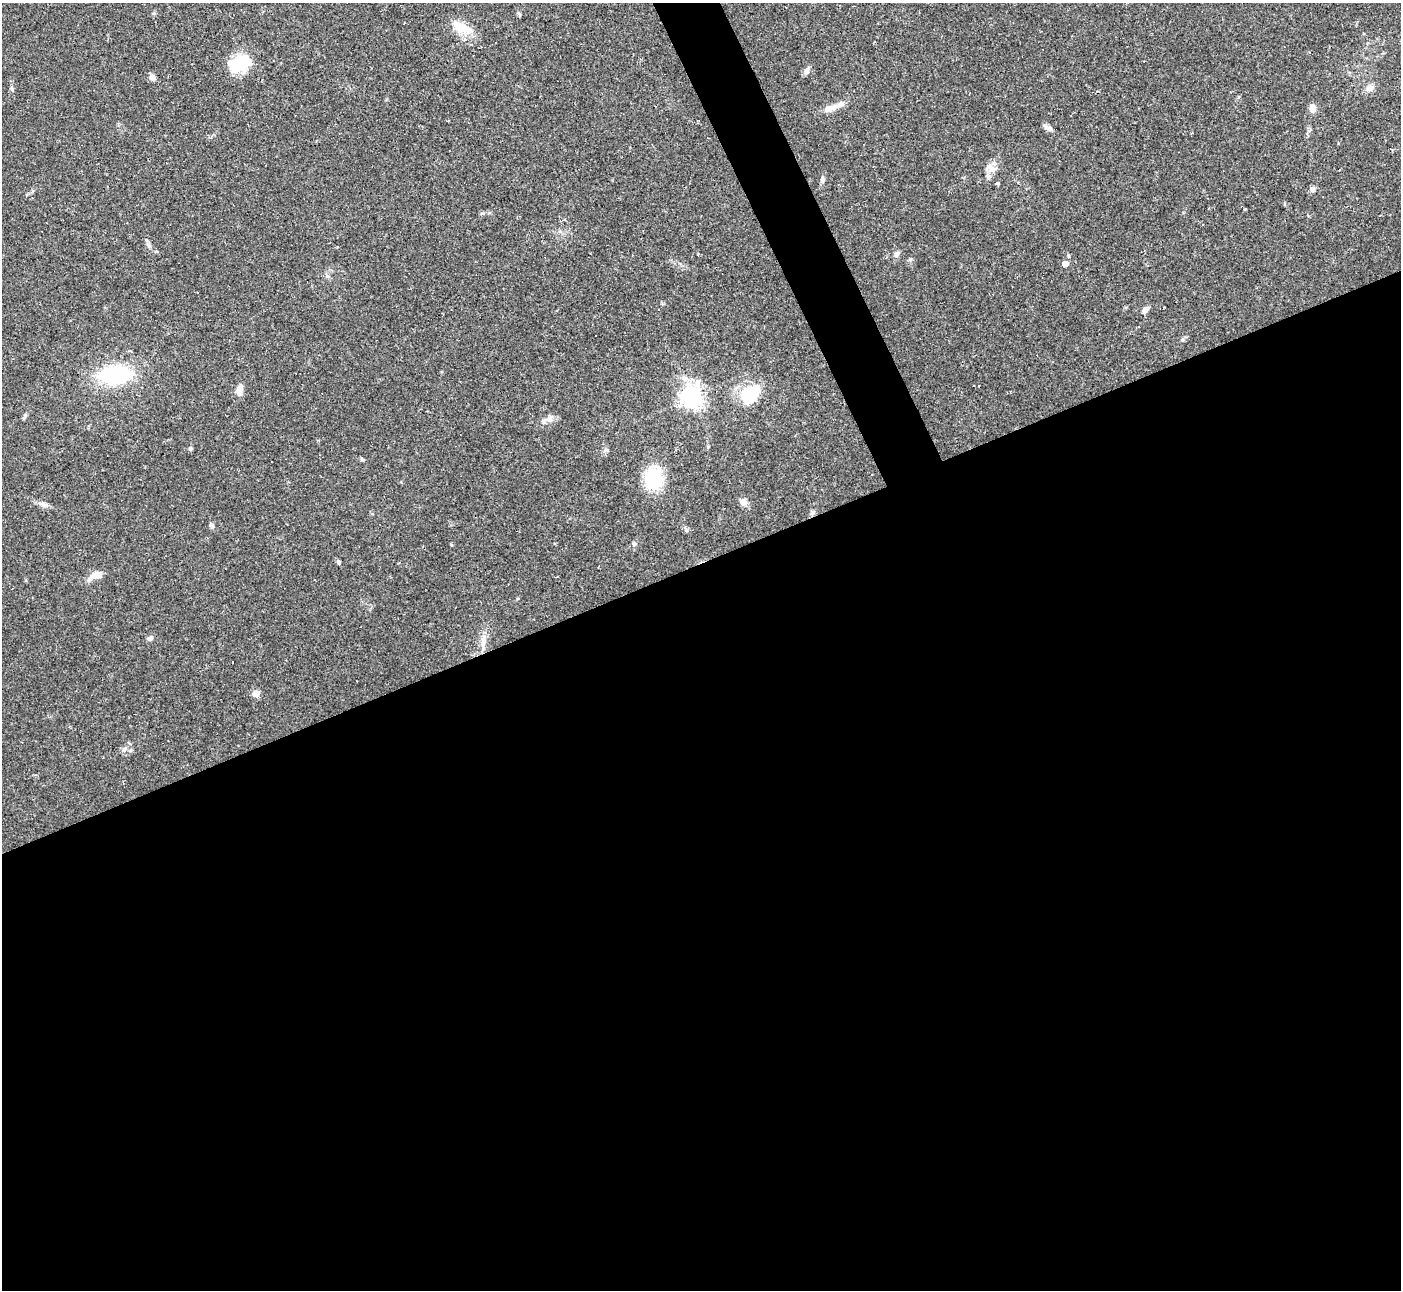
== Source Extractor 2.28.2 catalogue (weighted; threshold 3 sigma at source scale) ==
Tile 15 of 4 x 4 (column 3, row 4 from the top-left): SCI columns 2802-4200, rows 155-1442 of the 5604 x 5592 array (HDU 1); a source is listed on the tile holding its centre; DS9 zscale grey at full resolution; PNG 1403 x 1292 px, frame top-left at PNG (2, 3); no overlay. Shown black and unused: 58% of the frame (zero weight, under 2 of 3 exposures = <1% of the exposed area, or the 3 px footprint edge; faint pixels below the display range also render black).
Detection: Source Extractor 2.28.2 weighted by HDU 2 'WHT'; one run over the whole footprint, this tile lists its part. Background 0.0515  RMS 0.0057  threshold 0.0255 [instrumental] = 3 sigma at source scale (4.5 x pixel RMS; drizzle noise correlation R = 1.50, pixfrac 1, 0.05/0.05 arcsec/px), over >= 5 px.
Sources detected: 45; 4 cosmic-ray / hot-pixel residue — not listed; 1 inside a brighter listed object's ellipse — not listed separately; the other 40 listed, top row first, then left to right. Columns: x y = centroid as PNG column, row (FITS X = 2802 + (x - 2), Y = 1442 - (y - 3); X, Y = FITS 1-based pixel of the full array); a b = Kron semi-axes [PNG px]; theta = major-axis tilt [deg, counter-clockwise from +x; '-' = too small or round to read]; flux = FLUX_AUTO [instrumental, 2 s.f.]
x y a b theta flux
462 27 28 12 -26 11
241 62 26 17 21 20
806 71 12 6 69 1.8
152 77 9 7 -39 2.2
1369 88 10 9 - 2.9
835 107 22 7 25 5.6
1312 108 10 7 -80 3.7
1048 128 13 5 -29 2.2
989 167 15 10 3 4.4
1339 170 3 2 - 0.95
822 180 9 5 84 1.4
997 183 4 3 - 1.1
1312 189 7 6 - 1.9
896 254 9 6 67 1.8
1065 264 5 5 - 4.5
327 276 6 4 -19 0.97
659 309 3 2 - 0.45
1145 310 10 6 54 2.3
1182 340 6 4 44 0.86
131 352 4 3 - 0.65
115 375 29 15 4 61
239 390 13 8 79 4.3
749 393 24 18 34 23
692 397 7 7 - 380
550 420 9 6 -5 2.6
190 448 7 5 90 0.94
606 450 6 5 - 0.98
362 459 5 4 - 0.82
654 478 17 14 82 35
743 502 10 9 - 2.7
44 504 14 5 -18 2.5
812 513 7 5 74 1.3
211 525 6 5 - 1.1
634 544 6 5 - 1.1
338 562 5 4 - 1.1
96 575 17 7 23 7
150 638 8 6 35 1.7
483 641 18 7 87 5
256 693 5 5 - 9.2
125 749 8 5 50 1.7
Unlisted compact peaks at least as high as the median listed source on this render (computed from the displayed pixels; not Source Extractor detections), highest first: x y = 12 89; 910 259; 1245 209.